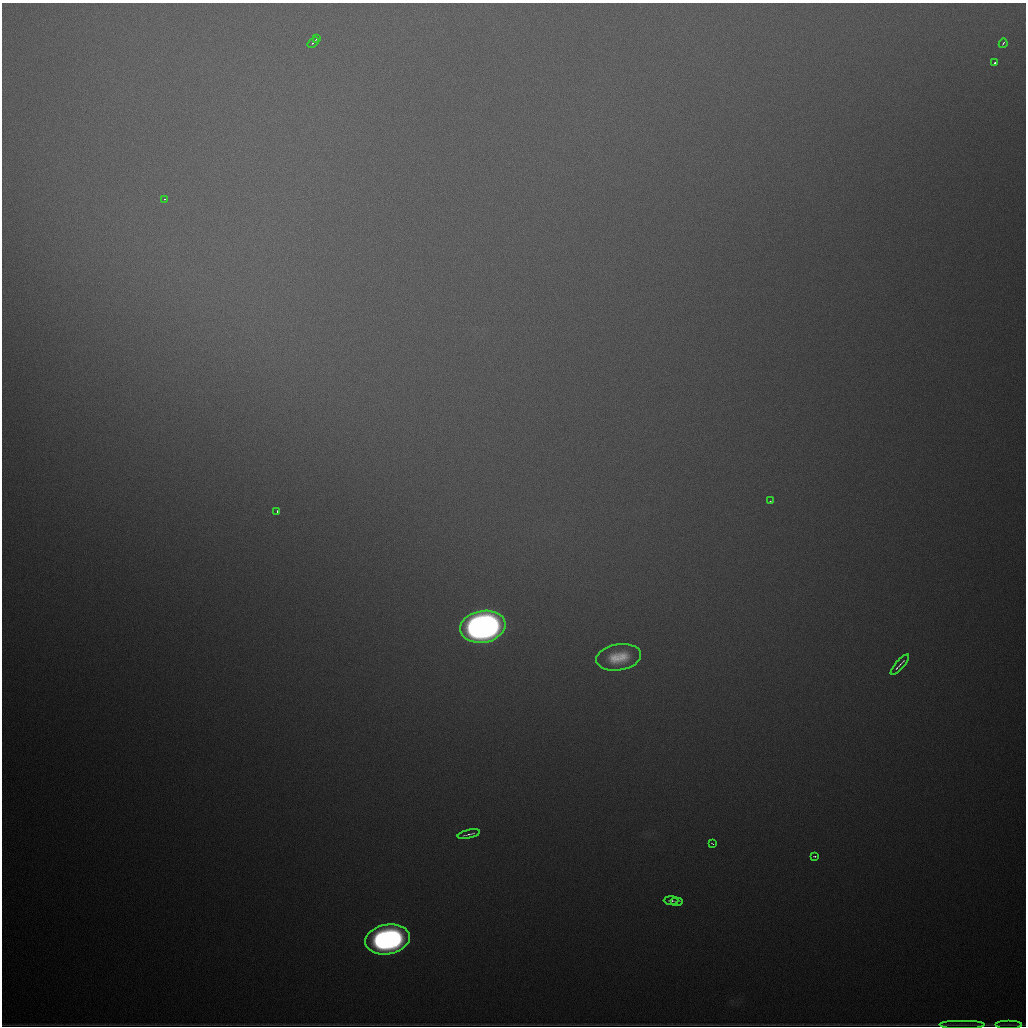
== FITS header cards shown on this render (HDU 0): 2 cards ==
NAXIS1  =                 1024
NAXIS2  =                 1024

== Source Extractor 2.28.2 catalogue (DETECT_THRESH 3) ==
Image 1024 x 1024 px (HDU 0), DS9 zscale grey, 1 PNG px = 1 image px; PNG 1028 x 1028 px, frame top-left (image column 1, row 1024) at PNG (2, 3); each listed source drawn as its Kron ellipse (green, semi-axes under 4 px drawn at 4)
Background 1220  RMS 30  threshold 90.8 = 3 sigma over >= 5 px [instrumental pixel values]
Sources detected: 18; all 18 listed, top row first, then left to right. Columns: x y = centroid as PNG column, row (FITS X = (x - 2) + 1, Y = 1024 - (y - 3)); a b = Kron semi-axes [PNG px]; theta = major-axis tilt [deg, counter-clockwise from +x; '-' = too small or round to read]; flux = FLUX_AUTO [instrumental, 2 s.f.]
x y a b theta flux
317 38 3 3 - 6.3e+03
313 42 6 2 42 4.6e+03
1003 43 5 2 - 3.4e+03
995 63 4 3 - 1.2e+04
164 199 3 2 - 2.2e+03
770 501 2 2 - 1.5e+03
277 511 3 2 - 2.8e+03
483 627 23 16 9 2.0e+06
619 657 23 13 10 7.6e+04
900 665 13 3 48 8.6e+03
469 834 11 2 13 7.8e+03
712 843 4 2 - 2.5e+03
815 856 3 2 - 5.6e+03
671 901 7 3 -2 5.0e+03
677 901 6 2 0 3.9e+03
388 939 22 15 10 1.0e+06
962 1024 23 3 0 5.5e+03
1009 1024 13 3 0 3.0e+03